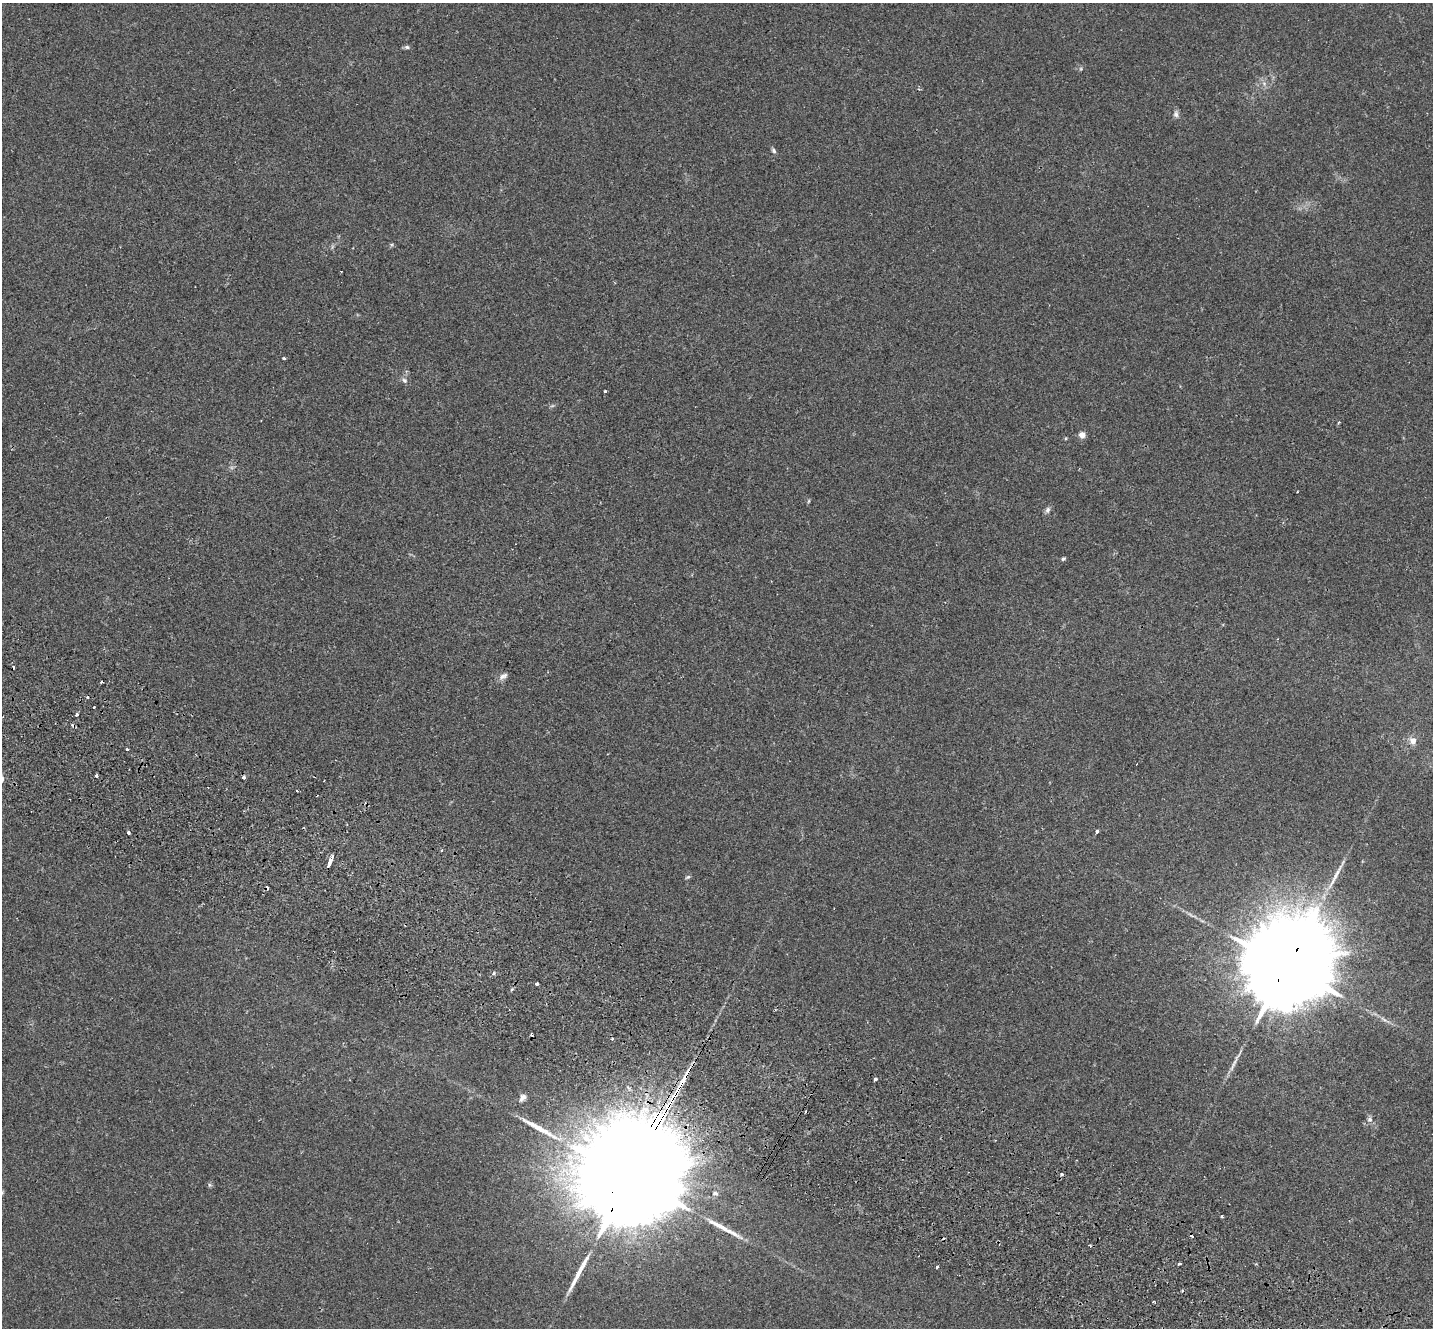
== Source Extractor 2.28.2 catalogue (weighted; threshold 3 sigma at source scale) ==
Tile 6 of 4 x 4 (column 2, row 2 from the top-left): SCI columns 1466-2896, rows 2990-4315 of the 5789 x 5842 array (HDU 1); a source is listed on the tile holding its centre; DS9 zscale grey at full resolution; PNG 1435 x 1330 px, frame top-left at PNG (2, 3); no overlay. Shown black and unused: <1% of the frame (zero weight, under 2 of 3 exposures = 3% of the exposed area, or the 3 px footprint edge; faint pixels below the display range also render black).
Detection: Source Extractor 2.28.2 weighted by HDU 2 'WHT'; one run over the whole footprint, this tile lists its part. Background 0.0141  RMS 0.0061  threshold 0.0276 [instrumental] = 3 sigma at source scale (4.5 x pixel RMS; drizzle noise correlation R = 1.50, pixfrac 1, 0.05/0.05 arcsec/px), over >= 5 px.
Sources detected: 56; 9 cosmic-ray / hot-pixel residue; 5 long thin detections or spike segments (spike, bleed or trail) — not listed; the other 42 listed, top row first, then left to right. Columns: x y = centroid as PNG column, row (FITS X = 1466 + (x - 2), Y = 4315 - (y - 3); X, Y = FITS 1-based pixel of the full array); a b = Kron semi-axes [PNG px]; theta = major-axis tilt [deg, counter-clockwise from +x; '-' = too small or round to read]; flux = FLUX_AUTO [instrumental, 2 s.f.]
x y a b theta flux
407 47 7 5 -3 1.2
1264 83 6 4 -19 1.2
1176 114 9 7 -74 2
774 150 8 5 -59 1.3
341 271 3 2 - 0.48
284 358 3 3 - 0.84
404 380 8 7 - 1.8
605 391 3 3 - 1.8
1082 435 7 7 - 3.5
1297 492 3 2 - 0.46
808 501 6 4 70 0.69
1048 510 9 6 68 1.8
1063 559 5 4 - 0.91
503 676 13 6 37 2.5
101 682 3 3 - 2.5
94 707 3 3 - 1.5
76 715 4 3 - 1.3
1413 741 9 9 - 3.9
127 749 3 3 - 1.9
96 776 3 3 - 1.7
244 777 3 3 - 2.2
1097 831 3 3 - 15
128 833 3 3 - 4
442 850 4 2 - 0.63
330 862 11 3 66 11
688 877 6 4 1 0.89
1287 965 30 20 58 19000
493 973 6 5 - 1.2
537 984 3 3 - 3.2
1384 1019 12 3 -35 1.7
612 1039 3 3 - 0.8
875 1079 4 3 - 2.3
522 1097 11 7 51 2.5
1370 1119 7 6 - 1.6
1062 1174 4 3 - 1.4
632 1175 61 20 59 42000
209 1185 6 4 -89 0.87
2 1193 8 5 41 1.2
715 1193 7 6 - 1.5
1222 1217 3 3 - 1.3
1179 1264 3 2 - 1.2
937 1267 4 3 - 4
Overlapping masked pixels (flux is a lower limit): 2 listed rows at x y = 1287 965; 632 1175
Isophote crosses this tile's border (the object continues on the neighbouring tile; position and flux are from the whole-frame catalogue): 1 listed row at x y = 2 1193